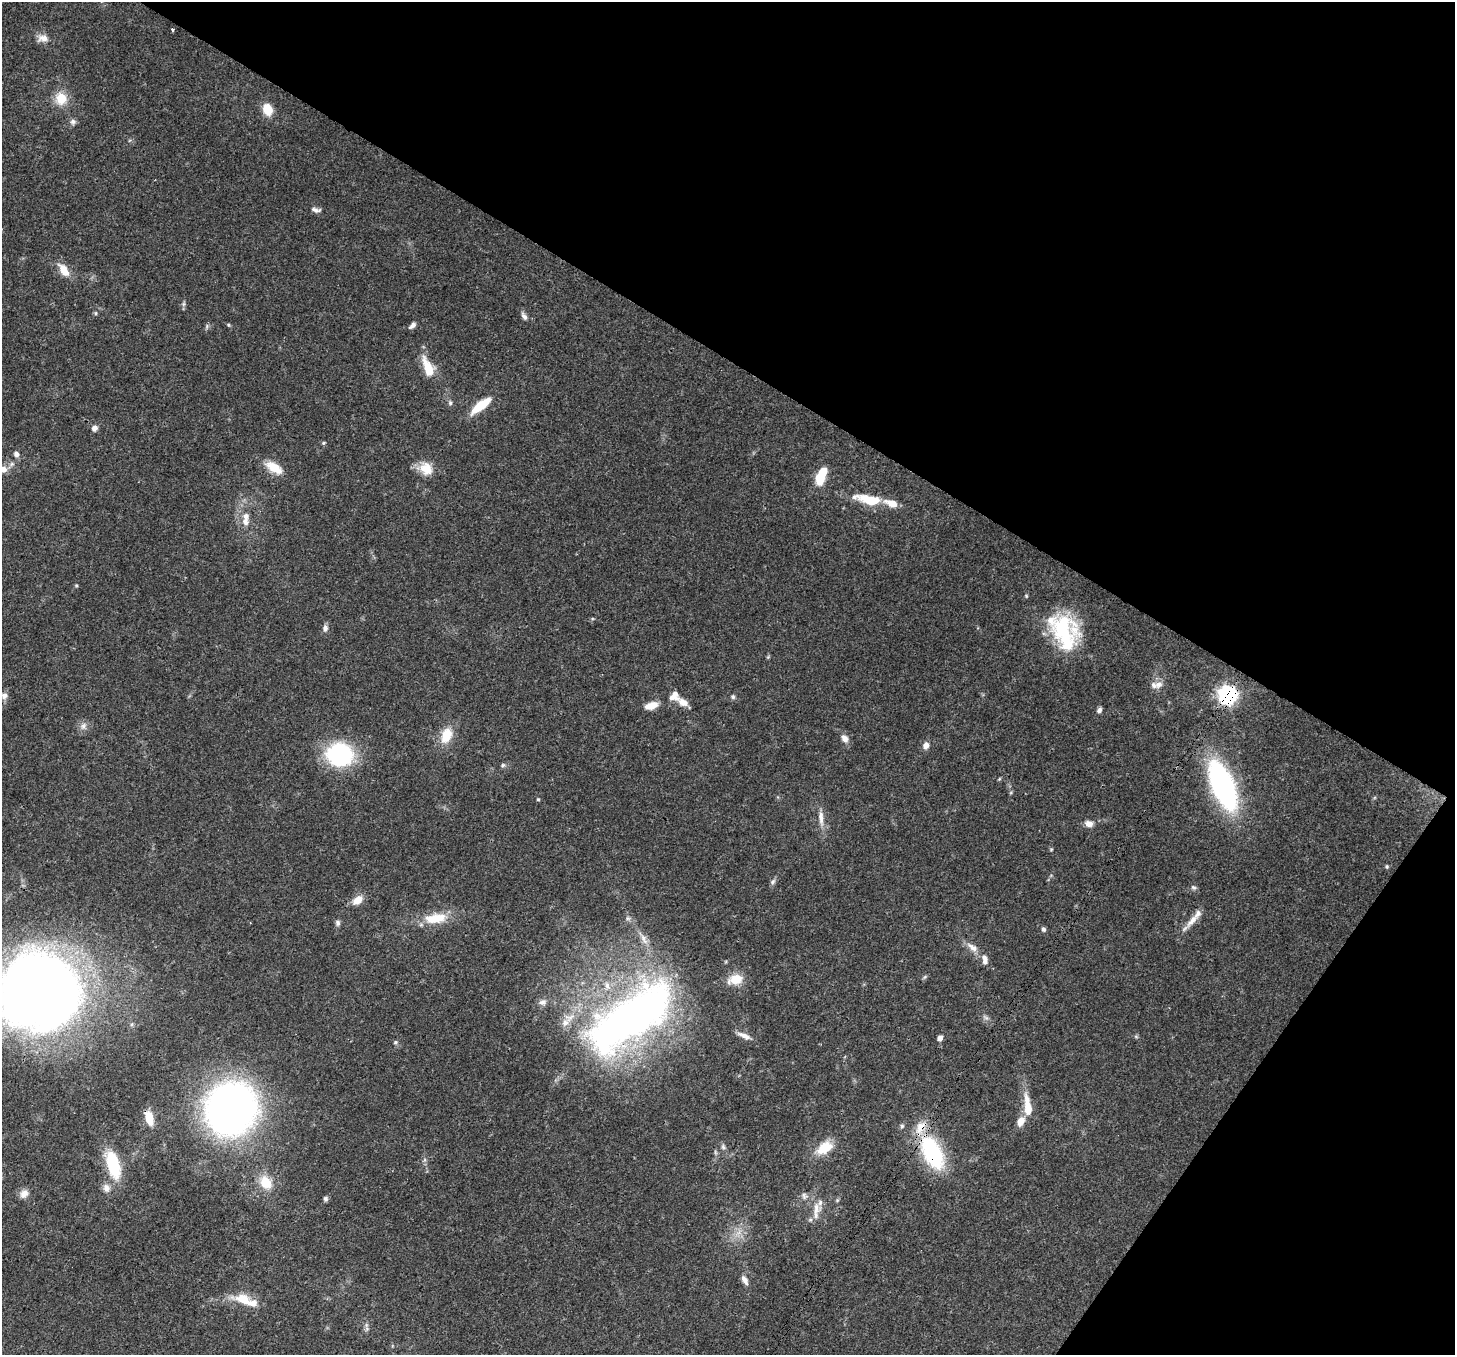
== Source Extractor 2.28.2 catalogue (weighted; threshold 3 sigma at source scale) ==
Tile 8 of 4 x 4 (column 4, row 2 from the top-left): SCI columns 4437-5889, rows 3063-4415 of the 5960 x 6058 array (HDU 1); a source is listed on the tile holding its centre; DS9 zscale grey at full resolution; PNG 1457 x 1357 px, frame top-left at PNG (2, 2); no overlay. Shown black and unused: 33% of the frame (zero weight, under 3 of 4 exposures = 8% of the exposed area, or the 3 px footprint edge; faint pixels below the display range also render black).
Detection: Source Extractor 2.28.2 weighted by HDU 2 'WHT'; one run over the whole footprint, this tile lists its part. Background 0.0595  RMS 0.0035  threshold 0.0158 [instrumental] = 3 sigma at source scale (4.5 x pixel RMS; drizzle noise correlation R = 1.50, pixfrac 1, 0.0396/0.0396 arcsec/px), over >= 5 px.
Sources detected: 105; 1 too faint to see at this stretch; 1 inside a brighter object's white glare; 1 cosmic-ray / hot-pixel residue — not listed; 12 inside a brighter listed object's ellipse — not listed separately; the other 90 listed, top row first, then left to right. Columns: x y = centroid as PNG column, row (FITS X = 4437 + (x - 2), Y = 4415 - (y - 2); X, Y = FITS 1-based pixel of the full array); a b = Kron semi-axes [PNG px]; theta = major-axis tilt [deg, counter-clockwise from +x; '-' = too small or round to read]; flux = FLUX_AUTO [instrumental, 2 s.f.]
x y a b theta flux
172 30 3 3 - 0.62
42 38 15 10 4 2.9
61 98 17 15 -75 6.7
267 109 11 8 -67 7.8
73 122 8 7 - 1.2
316 210 13 6 -11 1.4
64 270 19 9 -57 4.9
184 304 8 4 82 0.72
96 313 5 3 - 0.43
524 316 12 6 -60 1.3
229 325 5 3 - 0.42
412 325 9 5 42 1.3
207 326 8 4 -83 0.63
428 368 21 9 -68 9.8
450 403 7 6 - 0.87
481 406 24 8 38 10
94 428 7 6 - 1.7
323 443 5 5 - 0.48
16 454 7 6 - 1.4
274 467 25 12 -32 6.4
426 469 18 15 -52 6.1
820 478 12 9 89 7.5
872 500 20 12 5 7.3
891 503 17 8 -19 4.6
245 522 12 9 -61 2.7
76 585 5 3 - 0.38
1026 596 5 4 - 0.4
325 628 8 6 89 1.6
1064 632 42 30 -68 33
1158 684 12 10 31 2.5
1227 695 8 7 - 150
4 696 9 8 - 1.4
674 696 13 11 61 3.3
733 697 6 5 - 0.69
651 706 14 7 16 4.4
1099 710 7 5 54 1.1
83 726 11 8 59 1.9
446 735 21 13 71 7.4
845 738 10 7 -57 2.3
926 745 9 7 73 2.1
340 754 24 21 -11 42
503 765 7 5 31 0.74
999 779 5 4 - 0.38
1223 785 37 15 -68 110
538 799 4 4 - 0.4
821 818 24 7 -86 3.4
1089 823 10 7 -11 2.3
1051 849 5 4 - 0.41
1387 866 5 5 - 0.56
773 882 9 6 41 0.95
1193 887 8 6 -38 0.87
358 900 13 8 36 4.2
436 918 30 13 7 10
628 918 7 6 - 0.94
1192 921 24 8 47 4
338 923 8 6 -88 0.99
1043 929 7 6 - 0.89
643 938 22 8 -60 3.7
972 947 18 8 -38 3.2
985 961 9 7 65 1.5
925 977 8 3 45 0.49
735 979 20 13 13 6.7
40 993 52 49 9 650
542 1002 11 8 16 1.7
986 1017 9 5 -27 0.97
629 1018 125 50 36 200
744 1036 19 6 -23 2.5
1136 1037 6 4 -20 0.5
940 1038 5 4 - 2
395 1042 6 4 28 0.56
1027 1106 28 8 -83 7.7
231 1108 40 37 63 210
149 1118 14 7 -74 7
1021 1121 12 8 61 3.5
902 1126 6 5 - 0.75
723 1147 9 6 -67 1
824 1148 25 14 34 7.9
715 1152 6 4 -72 0.58
932 1153 35 18 -64 39
113 1164 27 12 -74 20
265 1182 19 14 -60 7.1
106 1188 11 9 -67 2.3
24 1194 12 9 56 2.3
804 1196 10 8 -60 1.6
325 1199 6 5 - 0.85
837 1200 5 5 - 0.49
816 1209 21 13 84 5.3
745 1280 13 7 -63 2
244 1299 28 13 -17 8.5
367 1329 8 6 86 1
Overlapping masked pixels (flux is a lower limit): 3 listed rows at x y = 1227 695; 149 1118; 932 1153
Isophote crosses this tile's border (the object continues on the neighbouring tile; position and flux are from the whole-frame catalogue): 1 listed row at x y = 40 993